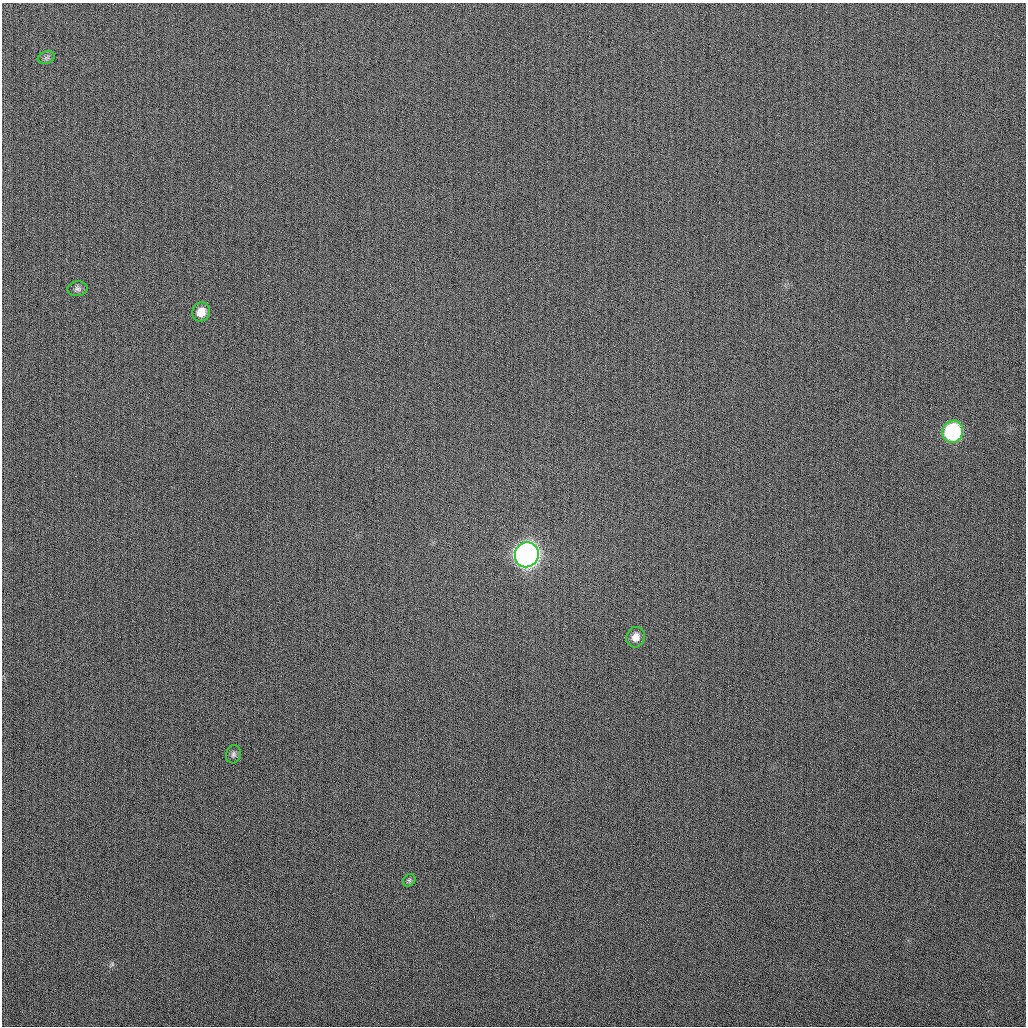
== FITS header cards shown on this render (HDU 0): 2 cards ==
NAXIS1  =                 1024
NAXIS2  =                 1024

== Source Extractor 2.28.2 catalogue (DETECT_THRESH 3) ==
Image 1024 x 1024 px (HDU 0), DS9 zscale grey, 1 PNG px = 1 image px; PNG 1028 x 1028 px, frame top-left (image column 1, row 1024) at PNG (2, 3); each listed source drawn as its Kron ellipse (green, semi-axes under 4 px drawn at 4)
Background 278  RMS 11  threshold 32.6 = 3 sigma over >= 5 px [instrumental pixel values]
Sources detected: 8; all 8 listed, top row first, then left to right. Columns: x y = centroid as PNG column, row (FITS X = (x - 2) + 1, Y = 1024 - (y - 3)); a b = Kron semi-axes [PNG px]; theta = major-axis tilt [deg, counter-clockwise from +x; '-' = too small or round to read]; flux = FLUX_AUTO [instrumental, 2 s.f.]
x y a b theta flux
46 58 9 6 18 2000
77 289 10 7 4 2400
201 312 10 8 67 7700
953 432 11 10 - 87000
527 555 12 12 - 540000
636 637 10 9 - 5700
233 754 9 7 76 2300
409 880 7 5 44 1500